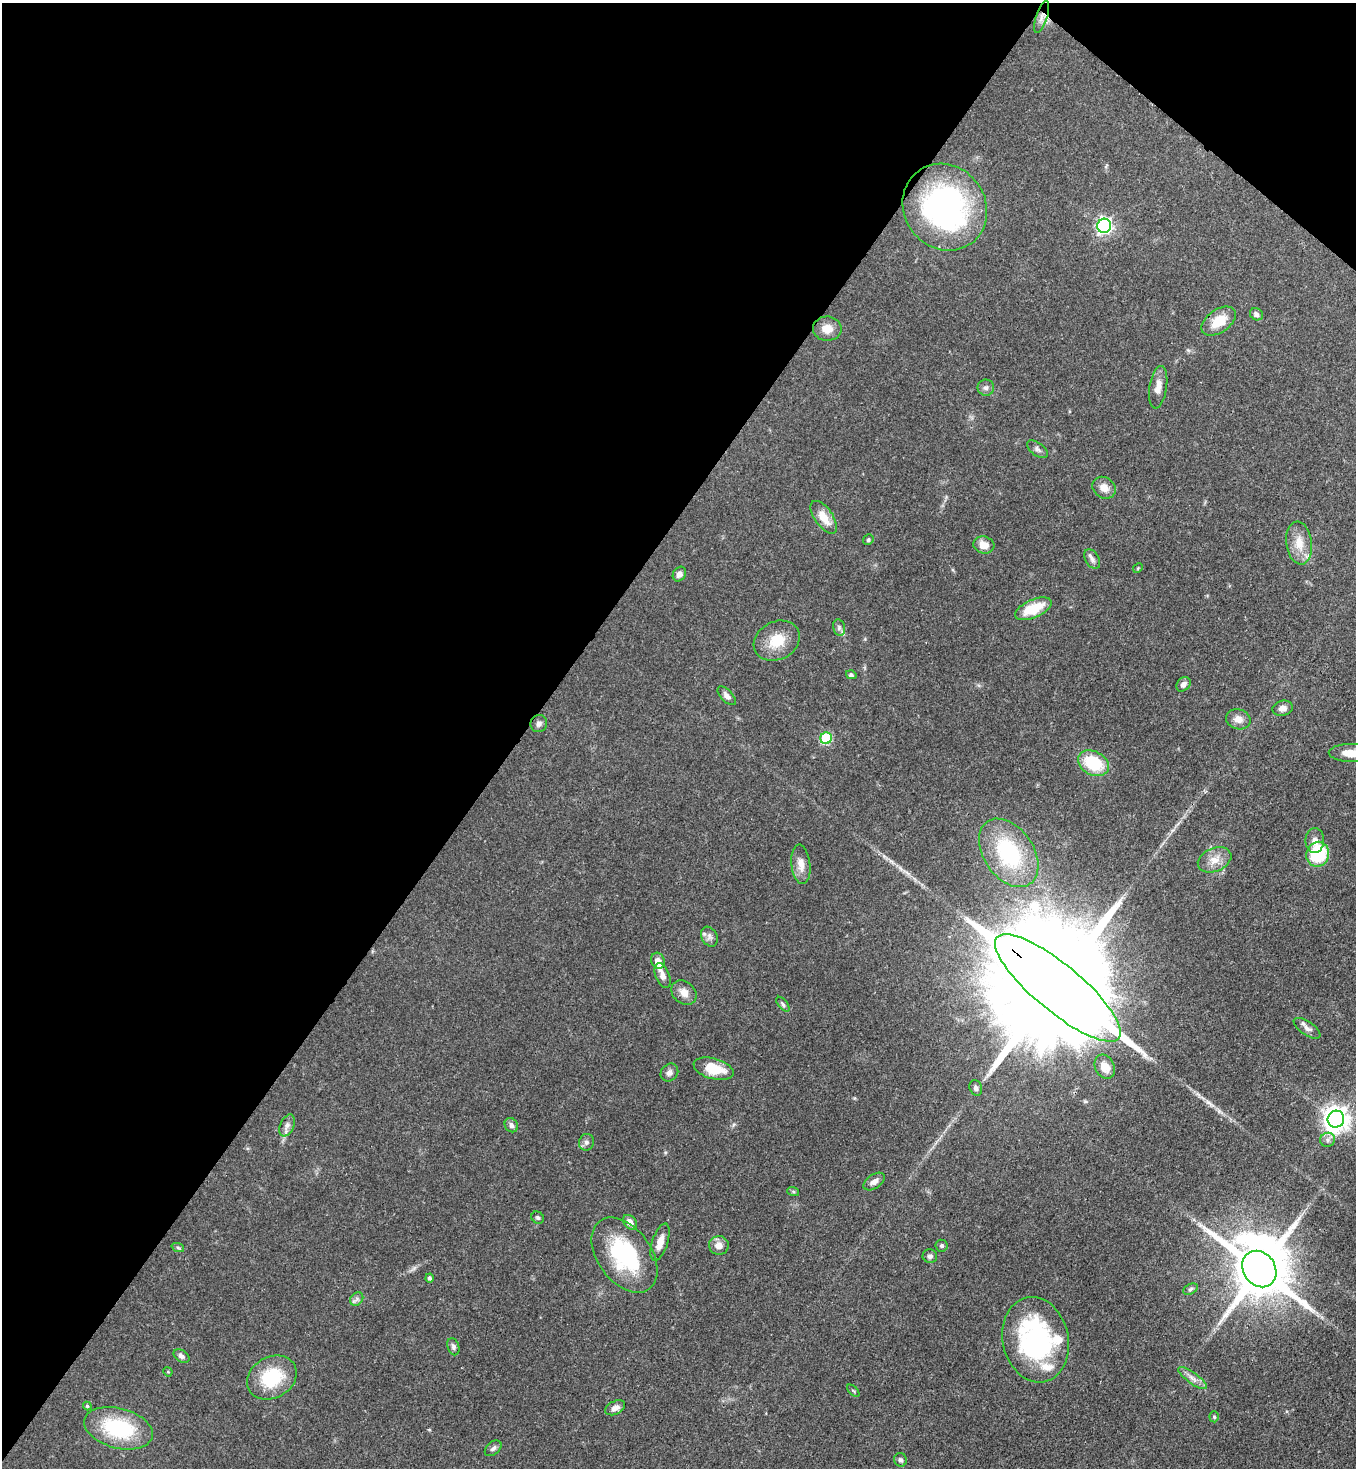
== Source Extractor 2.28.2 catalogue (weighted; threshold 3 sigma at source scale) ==
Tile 2 of 4 x 4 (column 2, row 1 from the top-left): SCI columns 1579-2932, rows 4459-5924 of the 6011 x 5988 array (HDU 1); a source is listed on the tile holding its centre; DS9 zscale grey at full resolution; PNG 1358 x 1470 px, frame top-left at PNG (2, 3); each listed source drawn as its Kron ellipse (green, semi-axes under 4 px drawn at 4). Shown black and unused: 41% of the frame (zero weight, under 3 of 4 exposures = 7% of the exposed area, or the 3 px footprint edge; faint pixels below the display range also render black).
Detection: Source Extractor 2.28.2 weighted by HDU 2 'WHT'; one run over the whole footprint, this tile lists its part. Background 0.0833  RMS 0.0039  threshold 0.0174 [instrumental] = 3 sigma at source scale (4.5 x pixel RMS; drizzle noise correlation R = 1.50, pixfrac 1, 0.05/0.05 arcsec/px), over >= 5 px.
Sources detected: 81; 4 inside a brighter listed object's ellipse — not listed separately; the other 77 listed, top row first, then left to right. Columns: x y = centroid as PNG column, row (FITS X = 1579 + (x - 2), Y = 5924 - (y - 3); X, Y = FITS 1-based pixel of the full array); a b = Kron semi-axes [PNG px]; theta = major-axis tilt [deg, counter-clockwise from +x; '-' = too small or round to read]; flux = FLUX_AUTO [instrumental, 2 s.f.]
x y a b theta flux
1042 17 17 5 72 2.4
945 207 45 40 -53 93
1104 226 7 7 - 110
1256 314 7 6 - 1.3
1219 321 19 11 34 8.8
827 329 14 12 -1 4.4
1158 387 21 8 81 3.8
986 388 8 8 - 1.3
1037 449 12 6 -36 1.4
1104 488 12 10 -37 3.2
824 517 19 9 -55 5.9
868 540 6 5 - 0.69
1299 543 22 12 -82 6.5
984 545 10 8 -13 4.6
1092 559 11 6 -58 1.4
1138 568 5 4 - 0.41
679 574 8 6 56 2.1
1033 609 19 9 24 12
839 628 8 6 -78 1
777 641 24 19 27 9.7
851 675 5 4 - 0.89
1183 684 8 6 49 1.7
727 696 11 6 -47 1.6
1282 708 10 7 14 2.2
1238 719 12 10 -19 3
539 724 9 8 - 1.4
826 738 6 5 - 27
1351 753 22 9 -1 6.8
1093 763 16 11 -29 18
1315 841 12 9 90 2.6
1009 853 38 25 -55 34
1318 854 12 11 - 23
1215 860 17 11 22 4.7
801 864 20 9 -84 3.7
709 937 10 8 -60 1.6
658 961 8 6 -73 2.9
663 976 13 7 -68 2.6
1058 988 79 23 -40 26000
684 993 14 11 -42 3.4
783 1004 9 4 -51 0.93
1307 1028 15 6 -35 2
1105 1067 12 9 -61 4.8
714 1069 20 10 -16 10
669 1073 9 8 - 1.7
976 1088 8 6 -70 1.3
1336 1119 8 8 - 390
287 1125 11 6 67 1.9
511 1125 7 6 - 1.5
1328 1140 7 7 - 1.5
586 1142 8 7 - 1.4
874 1182 12 7 34 2.1
793 1191 6 4 -20 0.49
538 1218 6 5 - 0.77
630 1222 8 6 -51 2.4
660 1242 19 7 72 4.1
719 1245 10 9 - 3.2
941 1246 6 6 - 0.74
178 1248 6 4 -20 0.6
624 1255 42 27 -54 37
930 1256 7 7 - 1.2
1259 1269 19 16 -55 3000
429 1278 4 4 - 0.89
1190 1289 8 5 28 0.84
357 1299 7 6 - 1.2
1036 1340 43 33 -78 64
453 1347 9 6 -74 1
181 1356 9 5 -33 1.4
168 1372 5 4 - 0.37
272 1378 26 20 29 19
1192 1378 17 5 -36 2.3
853 1391 8 3 -45 0.43
87 1406 4 4 - 0.49
615 1408 11 6 25 2.3
1214 1417 5 4 - 0.61
118 1428 35 20 -15 29
493 1448 9 6 41 1.2
900 1460 7 6 - 0.9
Overlapping masked pixels (flux is a lower limit): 3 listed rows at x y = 1042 17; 1058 988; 1259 1269
Isophote crosses this tile's border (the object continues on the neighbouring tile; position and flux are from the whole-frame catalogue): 1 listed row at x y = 1351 753